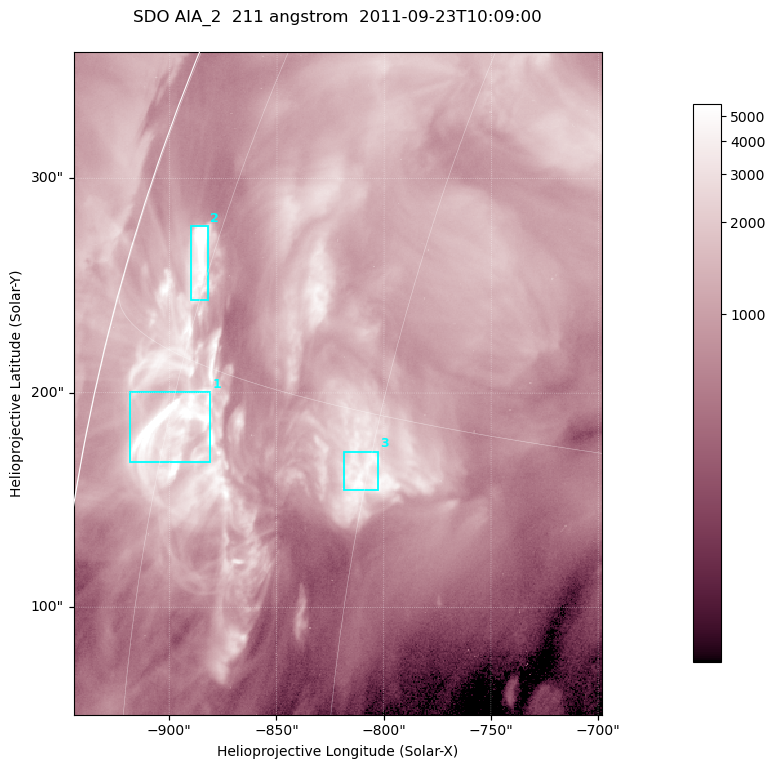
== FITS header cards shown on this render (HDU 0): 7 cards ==
TELESCOP= 'SDO     '           /
INSTRUME= 'AIA_2   '           /
WAVELNTH=                  211 /
WAVEUNIT= 'angstrom'           /
DATE-OBS= '2011-09-23T10:09:00.62' /
CTYPE1  = 'HPLN-TAN'           /
CTYPE2  = 'HPLT-TAN'           /

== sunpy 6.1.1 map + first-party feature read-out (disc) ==
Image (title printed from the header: SDO AIA_2  211 angstrom  2011-09-23T10:09:00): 410 x 514 px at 0.601 arcsec/px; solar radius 956 arcsec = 1591 px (partial field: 2.5% of the solar disc is inside the frame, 93% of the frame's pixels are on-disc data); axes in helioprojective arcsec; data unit not stated in the header (colour bar unlabelled)
Pointing: header CRPIX1/2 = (2038.91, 2046.17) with CRVAL1/2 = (0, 0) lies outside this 410 x 514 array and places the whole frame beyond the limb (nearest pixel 1.41 R_sun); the SolarSoft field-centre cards XCEN/YCEN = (-821.5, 204.5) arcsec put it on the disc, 1310 arcsec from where CRPIX/CRVAL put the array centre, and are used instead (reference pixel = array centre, CRVAL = XCEN/YCEN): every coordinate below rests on XCEN/YCEN
Orientation: roll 0.0564 deg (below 1 deg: not rotated)
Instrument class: DISC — disc imager (sunpy class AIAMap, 211 A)
Bright regions (active regions / flare kernels): reference = the on-disc median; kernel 3 px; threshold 5 sigma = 2943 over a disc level ~994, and >= 1.15x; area >= 210 px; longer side >= 5 px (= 3 arcsec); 3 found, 3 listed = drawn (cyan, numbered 1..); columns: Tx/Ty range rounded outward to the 2 arcsec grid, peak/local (2 s.f.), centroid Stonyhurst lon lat
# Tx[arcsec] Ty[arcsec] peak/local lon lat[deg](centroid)
1 -918..-880 168..200 11 -75 +13
2 -890..-882 242..278 14 -76 +18
3 -820..-802 154..174 6 -60 +13
Off-limb structures (1.02-1.3 R_sun): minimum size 105 px: none found